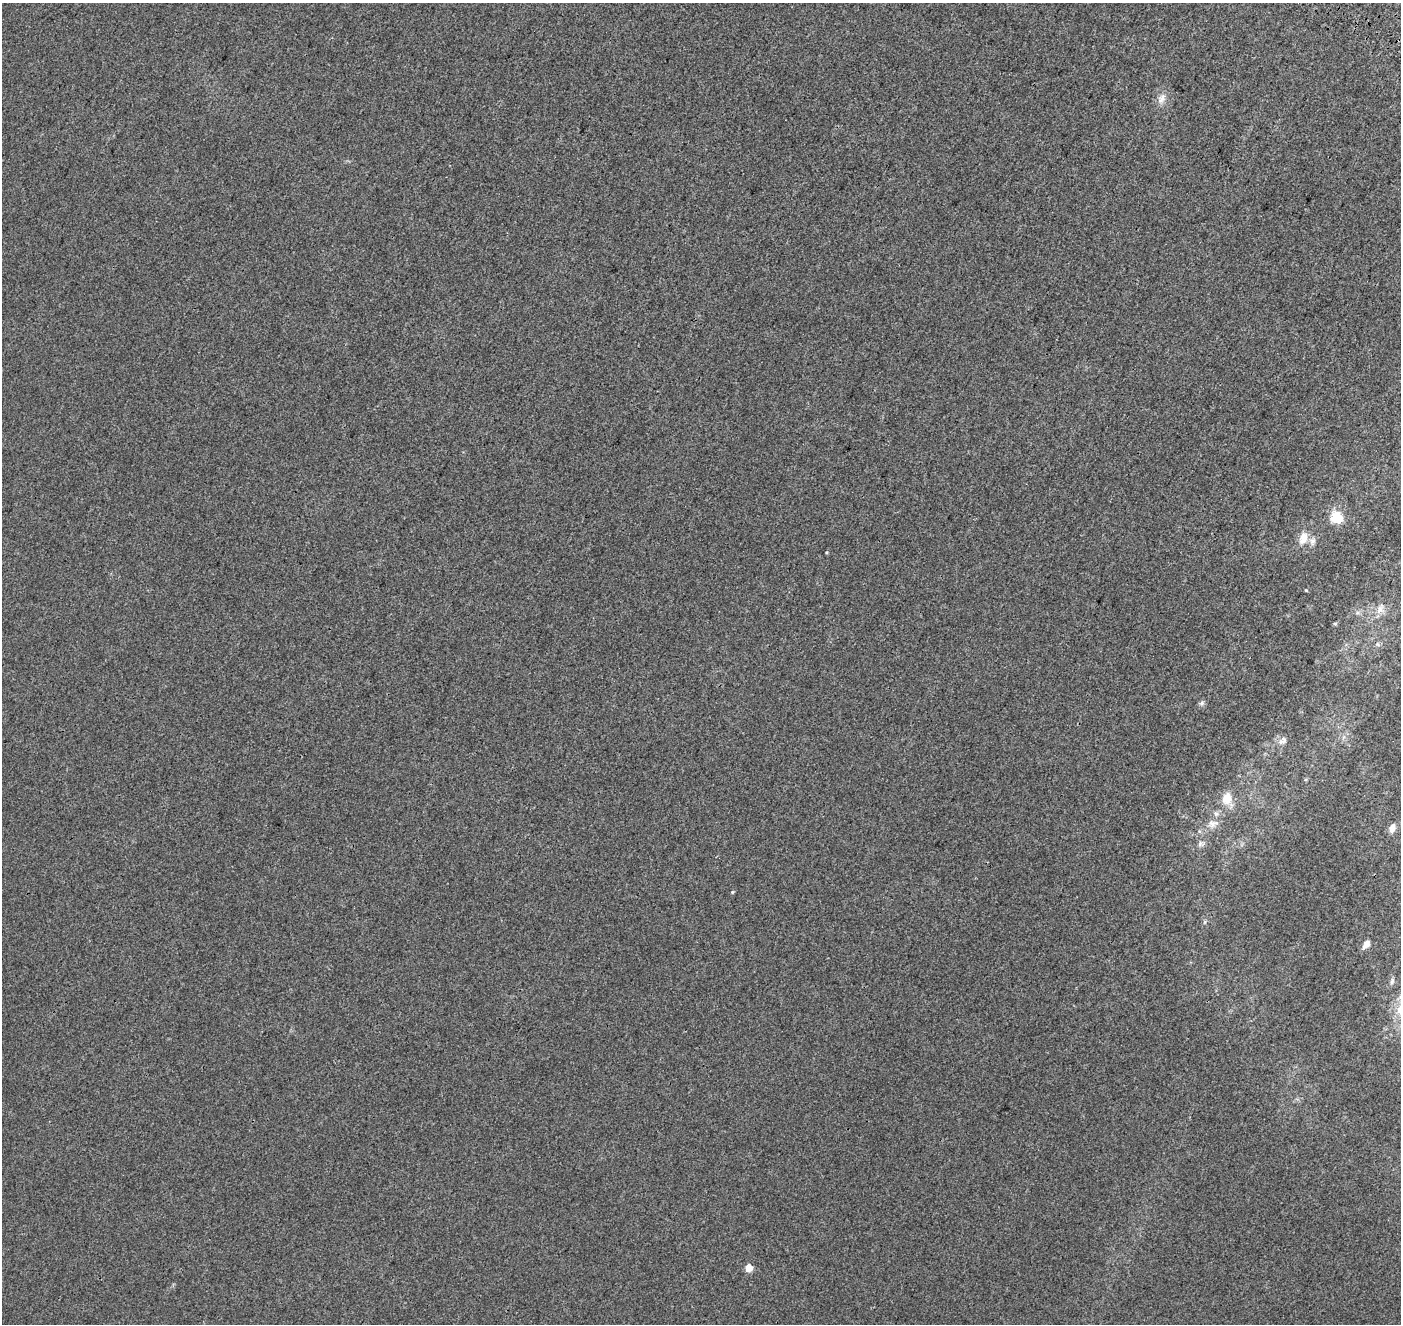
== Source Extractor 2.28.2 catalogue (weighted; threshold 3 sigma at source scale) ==
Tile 10 of 4 x 4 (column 2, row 3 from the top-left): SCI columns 1542-2940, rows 1645-2966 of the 5889 x 5995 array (HDU 1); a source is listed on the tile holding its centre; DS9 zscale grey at full resolution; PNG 1403 x 1326 px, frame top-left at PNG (2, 3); no overlay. Shown black and unused: <1% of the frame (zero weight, under 3 of 4 exposures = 9% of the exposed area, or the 3 px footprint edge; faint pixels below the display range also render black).
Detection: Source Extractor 2.28.2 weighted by HDU 2 'WHT'; one run over the whole footprint, this tile lists its part. Background 0.00111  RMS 0.0037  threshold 0.0167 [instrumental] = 3 sigma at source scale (4.5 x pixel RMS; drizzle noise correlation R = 1.50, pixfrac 1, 0.0396/0.0396 arcsec/px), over >= 5 px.
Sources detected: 19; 2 inside a brighter listed object's ellipse — not listed separately; the other 17 listed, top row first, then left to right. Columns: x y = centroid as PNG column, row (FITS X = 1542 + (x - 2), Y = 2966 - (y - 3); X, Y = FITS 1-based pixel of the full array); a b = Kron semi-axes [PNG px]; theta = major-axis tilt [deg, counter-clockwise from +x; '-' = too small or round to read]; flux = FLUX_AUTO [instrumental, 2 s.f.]
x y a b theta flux
1162 99 15 9 63 2.6
1337 517 17 16 - 6.3
1303 538 18 11 71 4.1
1306 590 4 3 - 0.3
1380 609 11 10 - 2.7
1335 623 6 4 1 0.44
1378 644 7 5 -57 0.76
1202 703 8 5 28 0.81
1283 741 14 8 44 1.7
1227 799 14 13 - 5.2
1213 824 16 10 19 3.2
1392 828 12 7 74 2.1
1201 844 9 8 - 1.2
732 892 5 4 - 0.35
1366 944 12 8 58 2
1392 981 10 5 72 0.92
749 1268 5 5 - 7.5
Unlisted compact peaks at least as high as the median listed source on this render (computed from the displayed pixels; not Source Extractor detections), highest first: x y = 826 552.